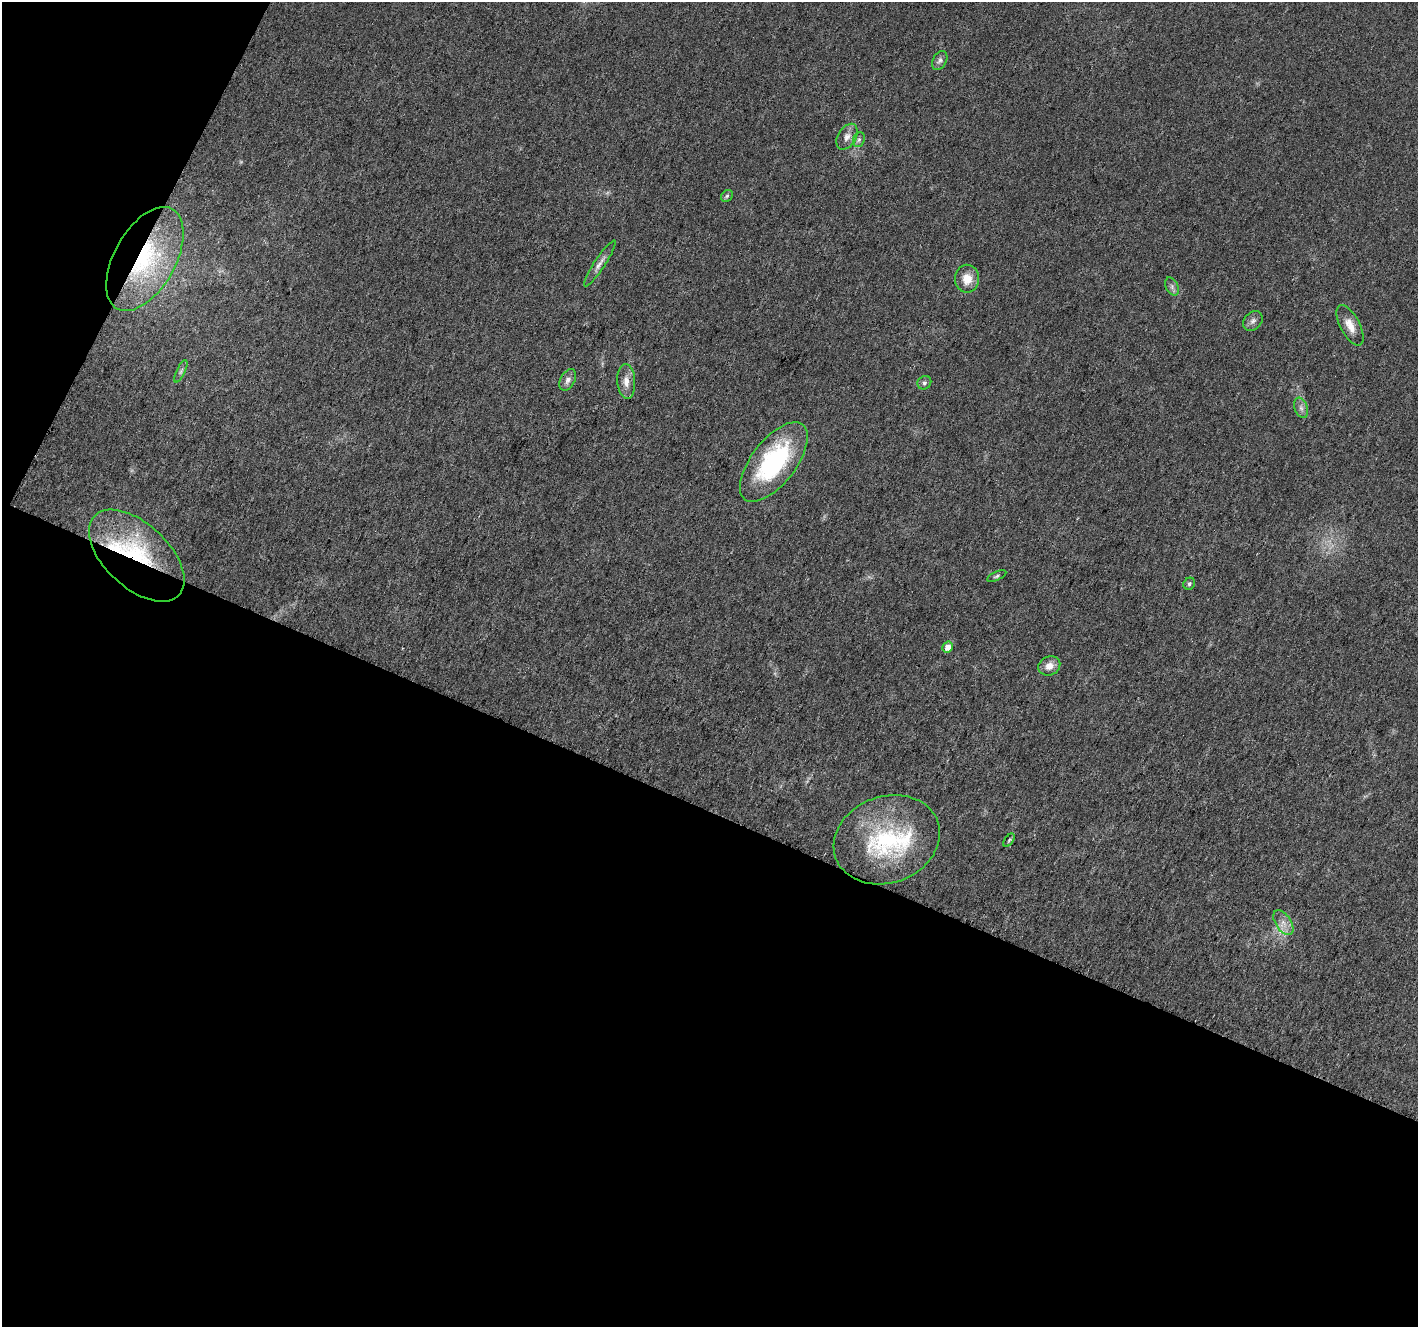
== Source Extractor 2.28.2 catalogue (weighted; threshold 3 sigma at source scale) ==
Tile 3 of 2 x 2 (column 1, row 2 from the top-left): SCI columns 7-1422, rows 133-1457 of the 2845 x 2896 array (HDU 1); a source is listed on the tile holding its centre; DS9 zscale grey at full resolution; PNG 1420 x 1329 px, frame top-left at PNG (2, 2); each listed source drawn as its Kron ellipse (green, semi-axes under 4 px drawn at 4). Shown black and unused: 43% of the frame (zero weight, under 3 of 6 exposures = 1% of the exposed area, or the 3 px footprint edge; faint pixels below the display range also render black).
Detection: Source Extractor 2.28.2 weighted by HDU 2 'WHT'; one run over the whole footprint, this tile lists its part. Background 0.0271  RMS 0.0048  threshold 0.0197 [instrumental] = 3 sigma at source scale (4.09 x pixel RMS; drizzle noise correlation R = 1.36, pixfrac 0.8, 0.0396/0.0396 arcsec/px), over >= 5 px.
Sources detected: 26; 2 inside a brighter listed object's ellipse — not listed separately; the other 24 listed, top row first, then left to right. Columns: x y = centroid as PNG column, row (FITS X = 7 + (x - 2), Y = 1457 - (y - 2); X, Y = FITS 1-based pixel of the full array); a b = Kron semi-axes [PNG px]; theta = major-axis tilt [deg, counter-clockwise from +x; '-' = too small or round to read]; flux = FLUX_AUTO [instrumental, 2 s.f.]
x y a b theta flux
940 60 10 6 60 1.6
847 137 14 9 58 3.2
859 140 8 5 68 1.2
727 196 6 5 - 0.9
145 259 57 30 61 56
600 263 27 5 56 3.2
967 279 14 12 -89 6.4
1172 287 9 6 -65 1.5
1253 321 11 8 46 1.8
1350 325 22 9 -62 5.4
181 371 12 3 65 0.93
568 380 12 7 62 2.3
626 381 17 9 -86 4.5
924 383 7 6 - 1.1
1301 408 10 6 -70 2
774 462 47 22 52 56
137 556 58 32 -43 54
997 576 10 4 24 0.89
1189 584 6 5 - 1.1
948 647 6 5 - 4.3
1049 666 11 9 25 4
887 840 54 43 20 52
1009 840 7 3 54 0.72
1283 923 14 7 -57 3.6
Overlapping masked pixels (flux is a lower limit): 2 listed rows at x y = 145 259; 137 556